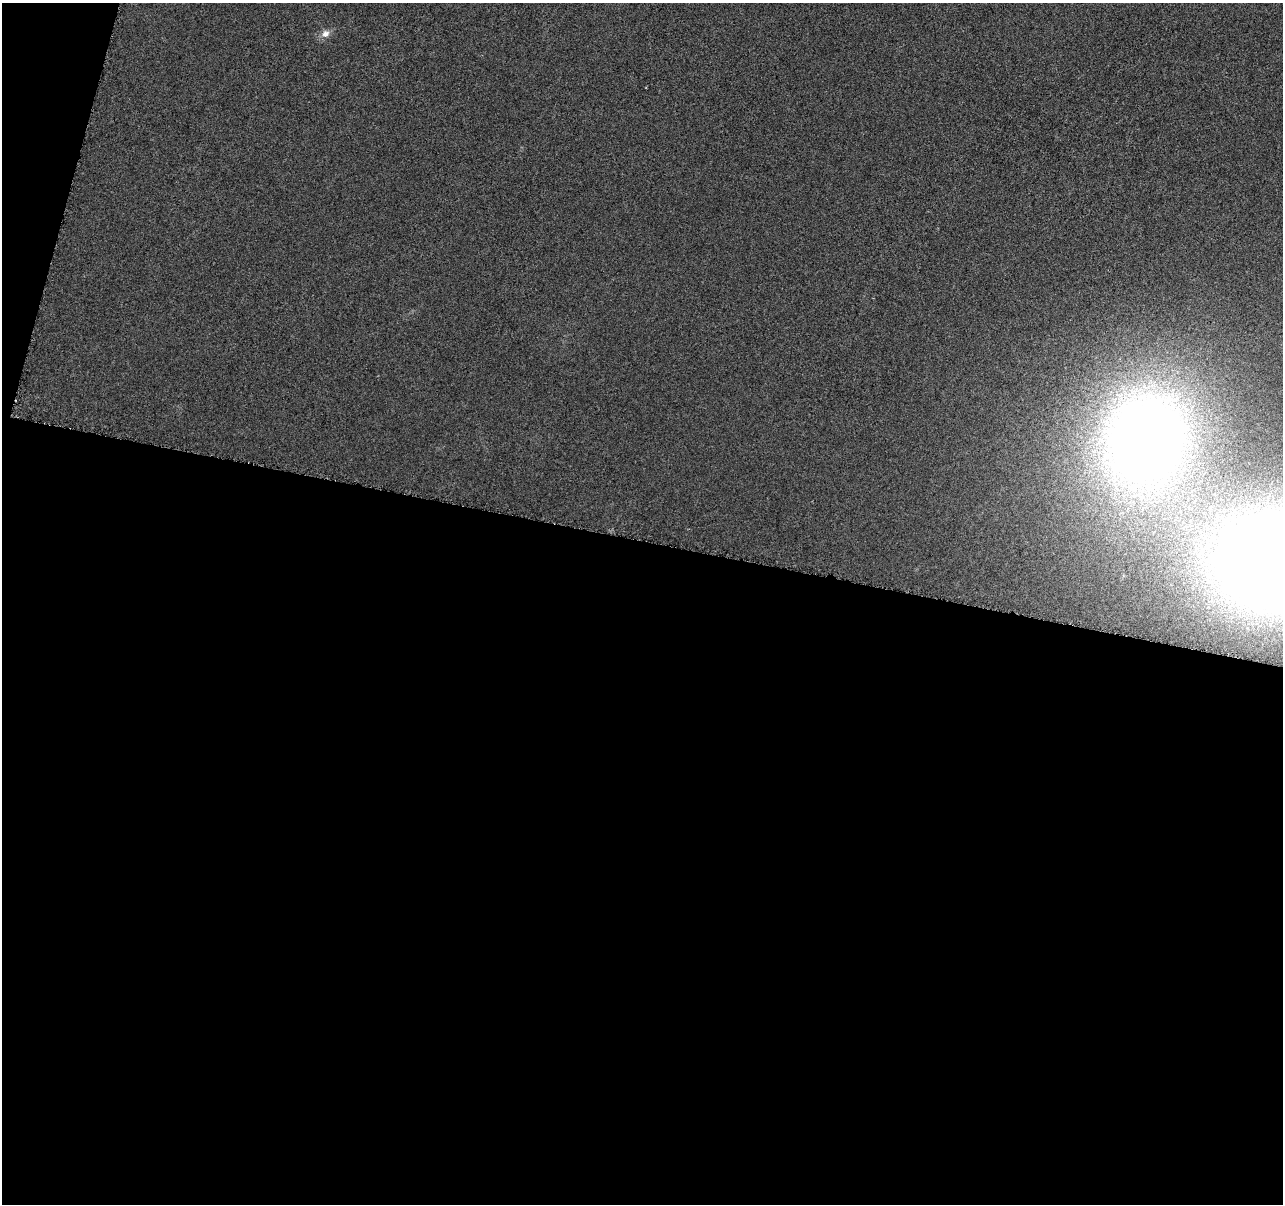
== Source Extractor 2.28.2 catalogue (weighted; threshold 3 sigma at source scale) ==
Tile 13 of 4 x 4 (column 1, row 4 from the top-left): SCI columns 10-1290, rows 285-1486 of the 5139 x 5321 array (HDU 1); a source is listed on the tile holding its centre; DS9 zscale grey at full resolution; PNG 1285 x 1206 px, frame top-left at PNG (2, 3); no overlay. Shown black and unused: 57% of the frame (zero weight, under 4 of 8 exposures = <1% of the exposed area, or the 3 px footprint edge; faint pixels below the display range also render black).
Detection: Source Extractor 2.28.2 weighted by HDU 2 'WHT'; one run over the whole footprint, this tile lists its part. Background 0.00117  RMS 0.0022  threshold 0.00885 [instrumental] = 3 sigma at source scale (4.09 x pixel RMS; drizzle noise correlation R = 1.36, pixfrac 0.8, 0.0396/0.0396 arcsec/px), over >= 5 px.
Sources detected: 3; all 3 listed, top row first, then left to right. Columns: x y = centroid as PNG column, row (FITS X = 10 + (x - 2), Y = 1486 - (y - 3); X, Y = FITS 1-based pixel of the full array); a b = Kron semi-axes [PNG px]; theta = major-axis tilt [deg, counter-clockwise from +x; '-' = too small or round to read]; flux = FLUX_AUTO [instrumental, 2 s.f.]
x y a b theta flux
325 34 12 9 36 1.5
1144 438 86 75 86 190
1272 563 30 23 79 82